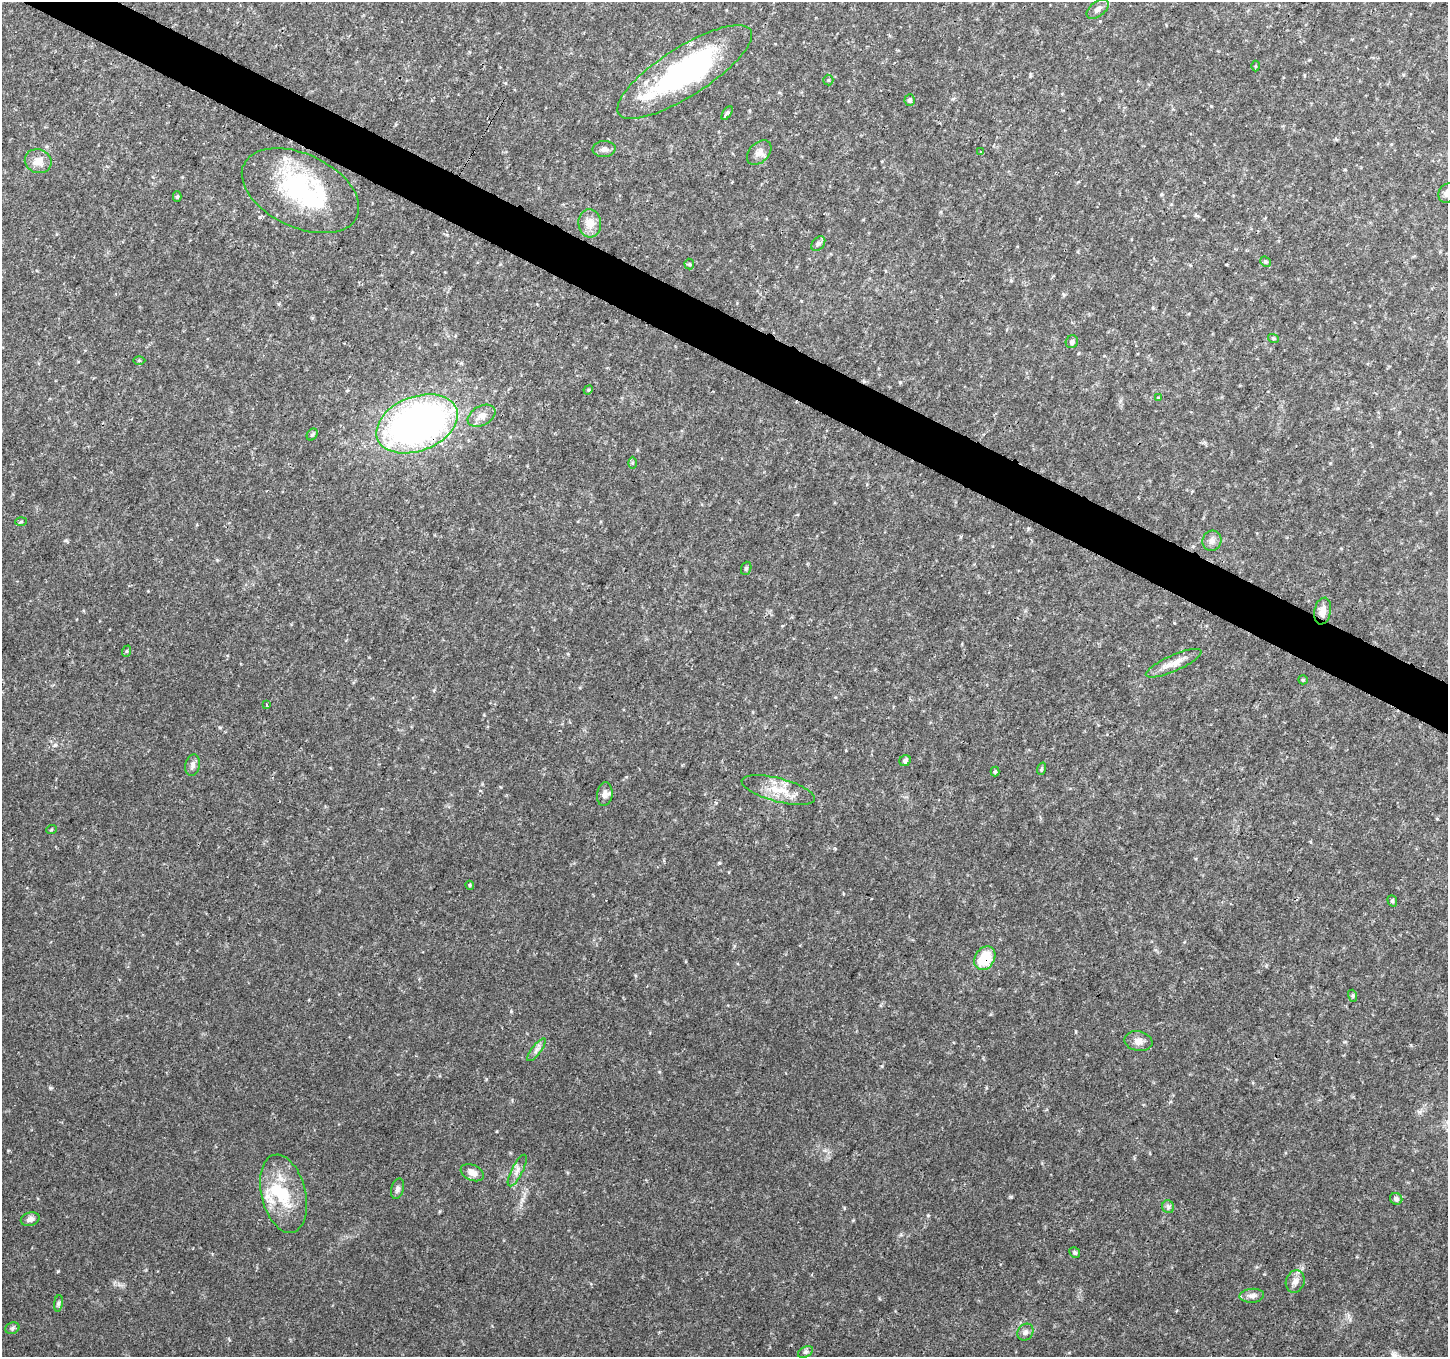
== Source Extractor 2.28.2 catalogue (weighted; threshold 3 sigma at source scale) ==
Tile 11 of 4 x 4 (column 3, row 3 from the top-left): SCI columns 2896-4341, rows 1558-2912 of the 5799 x 5891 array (HDU 1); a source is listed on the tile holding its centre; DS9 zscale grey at full resolution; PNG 1450 x 1359 px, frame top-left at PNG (2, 2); each listed source drawn as its Kron ellipse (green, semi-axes under 4 px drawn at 4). Shown black and unused: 3% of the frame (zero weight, under 3 of 4 exposures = <1% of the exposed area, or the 3 px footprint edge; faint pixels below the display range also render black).
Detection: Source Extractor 2.28.2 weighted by HDU 2 'WHT'; one run over the whole footprint, this tile lists its part. Background 0.0333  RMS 0.0037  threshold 0.0164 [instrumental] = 3 sigma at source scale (4.5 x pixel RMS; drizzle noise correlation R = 1.50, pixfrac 1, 0.0396/0.0396 arcsec/px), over >= 5 px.
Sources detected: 64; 3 inside a brighter object's white glare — neither listed nor drawn; the other 61 listed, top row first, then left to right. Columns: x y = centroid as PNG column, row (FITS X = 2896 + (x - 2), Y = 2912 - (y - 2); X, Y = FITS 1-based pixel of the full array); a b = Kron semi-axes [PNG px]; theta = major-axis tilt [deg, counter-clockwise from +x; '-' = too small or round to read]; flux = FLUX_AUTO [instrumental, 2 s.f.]
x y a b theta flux
1098 9 13 7 38 1.8
1255 66 5 3 - 0.34
685 72 78 24 32 74
828 80 5 5 - 0.48
910 100 6 5 - 0.94
727 113 8 4 56 0.85
604 149 11 8 4 1.6
981 152 4 4 - 0.33
759 153 14 9 45 2.5
38 161 13 12 - 3.9
300 191 62 36 -25 45
1447 193 10 8 54 2
177 196 5 4 - 0.51
590 223 14 11 -85 4.4
818 243 8 6 48 0.93
1265 262 6 4 -43 0.52
689 264 5 5 - 0.54
1273 338 5 3 - 0.41
1072 342 6 6 - 0.86
139 360 6 4 0 0.44
588 390 5 4 - 0.4
1158 398 4 4 - 0.33
482 416 15 9 29 3.3
417 424 42 27 21 170
312 435 6 5 - 0.63
632 463 6 4 -90 0.48
21 522 6 4 3 0.39
1212 541 10 9 - 1.8
746 568 7 5 69 0.62
1323 611 13 8 78 3
127 651 6 3 71 0.4
1174 663 30 8 24 4.5
1303 680 5 4 - 0.41
267 704 3 3 - 1.1
905 761 6 5 - 0.88
193 765 11 7 79 1.5
1041 769 6 3 71 0.51
995 772 5 4 - 0.46
778 790 38 11 -15 8.4
605 794 12 8 83 2.2
51 830 5 3 - 0.37
470 885 4 4 - 0.4
1392 901 6 4 -70 0.61
985 958 12 9 60 11
1353 996 6 4 -73 0.48
1138 1041 14 10 -11 2.6
536 1050 14 4 53 1.6
517 1170 17 5 63 2.1
472 1173 12 7 -24 2.7
397 1189 10 6 75 1.2
283 1194 40 22 -76 19
1396 1199 6 5 - 1.1
1168 1207 6 6 - 0.87
30 1219 9 6 15 1.5
1075 1253 6 5 - 0.69
1295 1281 11 9 71 2.2
1252 1296 12 7 4 1.8
58 1303 8 4 82 0.69
12 1328 7 5 21 0.79
1025 1332 9 7 54 1.3
805 1352 8 5 26 0.77
Overlapping masked pixels (flux is a lower limit): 2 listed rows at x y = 417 424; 985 958
Isophote crosses this tile's border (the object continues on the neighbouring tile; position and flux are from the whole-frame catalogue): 1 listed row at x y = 1447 193
Unlisted compact peaks at least as high as the median listed source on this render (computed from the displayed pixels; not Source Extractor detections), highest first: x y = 58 1271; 1011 1197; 719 863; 50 1088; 928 1215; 511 1011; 522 1199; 659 1072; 486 1079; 882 1066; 835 848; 65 540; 900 382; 220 727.